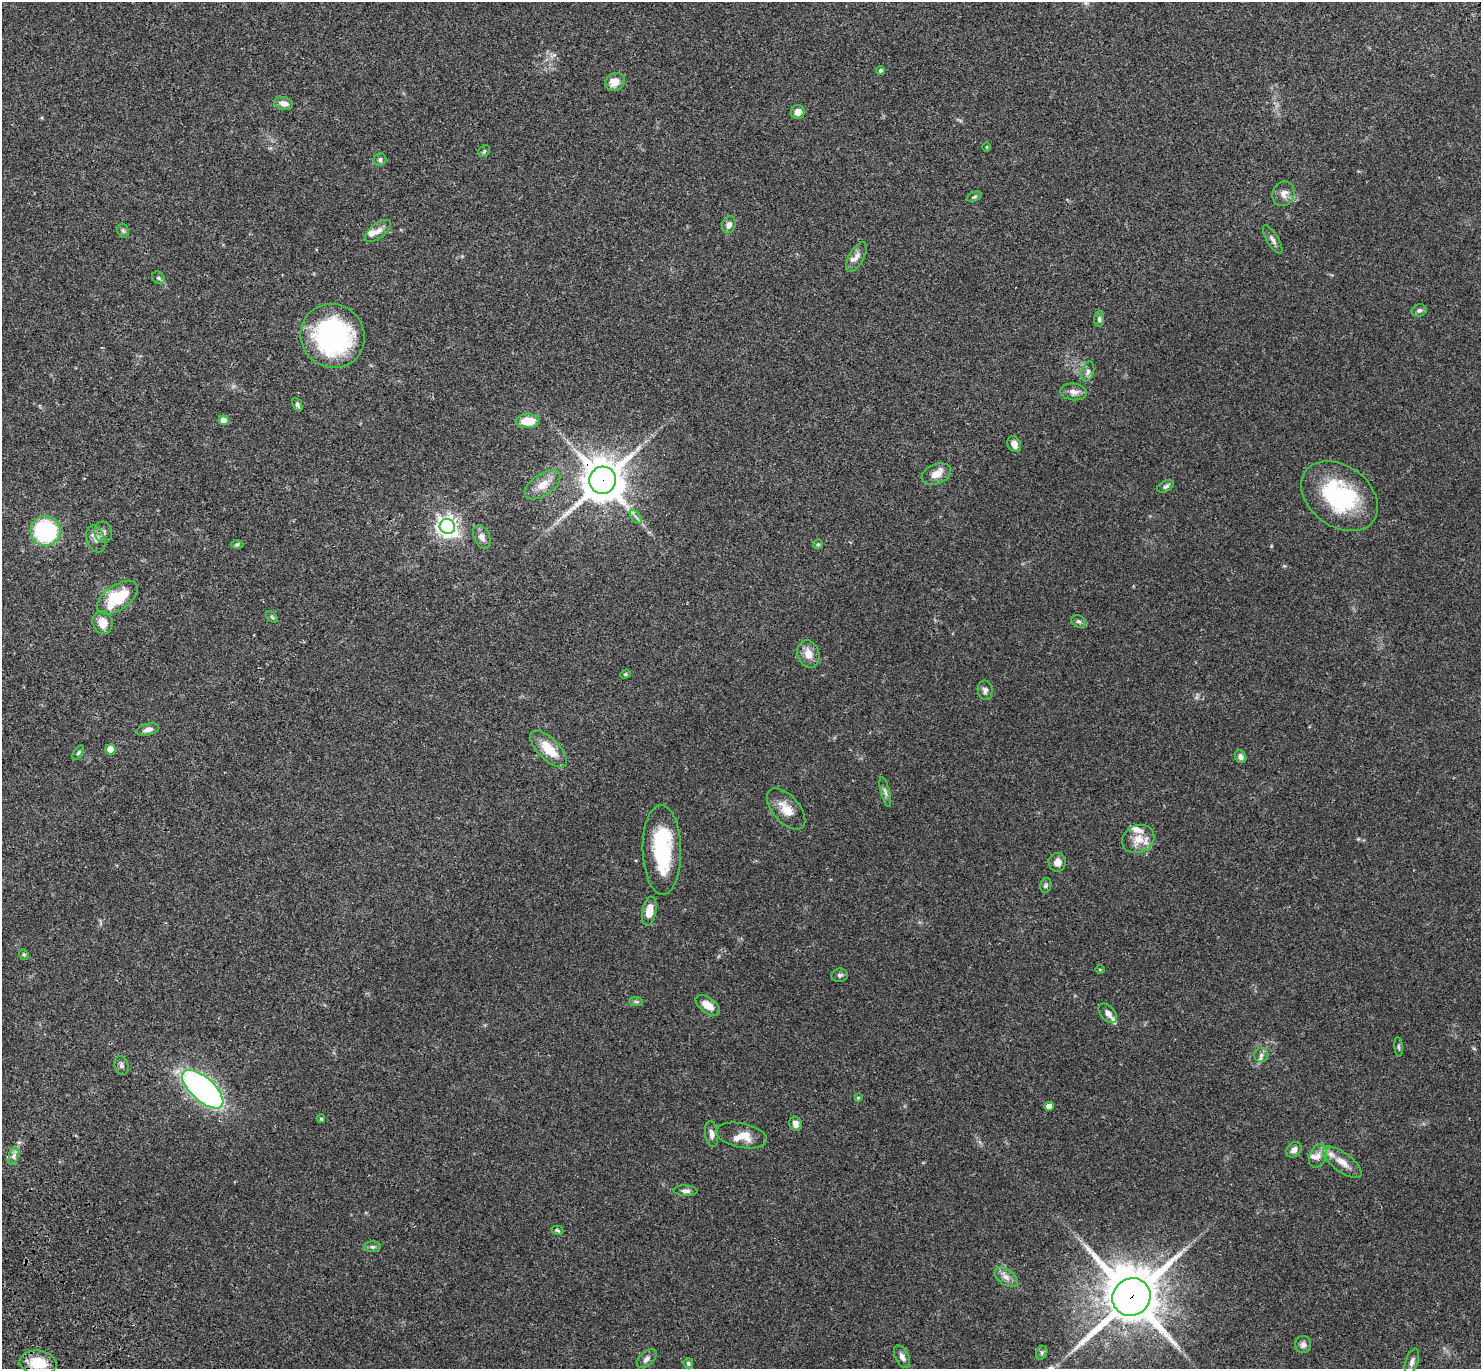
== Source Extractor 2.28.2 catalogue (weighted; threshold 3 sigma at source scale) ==
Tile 7 of 4 x 4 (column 3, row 2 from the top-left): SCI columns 3057-4535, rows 2982-4348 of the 6115 x 6103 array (HDU 1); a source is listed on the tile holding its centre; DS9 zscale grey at full resolution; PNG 1483 x 1371 px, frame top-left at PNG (2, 2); each listed source drawn as its Kron ellipse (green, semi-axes under 4 px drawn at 4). Shown black and unused: <1% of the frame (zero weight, under 3 of 4 exposures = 6% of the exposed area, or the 3 px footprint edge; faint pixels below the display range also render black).
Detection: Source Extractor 2.28.2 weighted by HDU 2 'WHT'; one run over the whole footprint, this tile lists its part. Background 0.0501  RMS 0.0056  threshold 0.0252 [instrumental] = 3 sigma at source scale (4.5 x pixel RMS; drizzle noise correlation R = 1.50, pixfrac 1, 0.05/0.05 arcsec/px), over >= 5 px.
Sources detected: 96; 8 inside a brighter listed object's ellipse — not listed separately; the other 88 listed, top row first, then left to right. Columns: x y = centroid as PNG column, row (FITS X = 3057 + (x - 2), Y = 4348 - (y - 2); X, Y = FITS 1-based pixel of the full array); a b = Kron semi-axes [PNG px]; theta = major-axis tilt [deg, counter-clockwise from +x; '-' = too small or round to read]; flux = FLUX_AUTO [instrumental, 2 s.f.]
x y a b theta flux
880 71 5 4 - 0.8
615 82 10 8 29 6
284 103 9 6 -14 3.6
798 112 7 6 - 4
987 147 5 3 - 0.41
484 151 6 5 - 0.87
380 160 6 6 - 1.4
1284 194 12 10 67 3.7
974 197 8 4 21 0.93
729 225 9 6 67 2.7
123 231 7 5 -67 1
378 231 15 7 37 3.4
1273 239 16 5 -59 2.3
856 257 16 7 61 3.3
158 278 7 5 -44 1.3
1419 310 7 6 - 1.3
1099 319 8 5 85 1.2
333 336 33 31 -43 93
1088 372 10 6 74 1.8
1074 392 13 8 -7 3.4
297 405 7 4 -65 1.2
223 420 5 5 - 4.6
528 421 12 7 1 9.6
1014 444 8 6 -61 3.6
936 474 15 10 23 5.3
603 480 14 13 - 1700
542 485 20 10 34 7.2
1166 486 9 5 26 1.3
1340 496 42 30 -36 57
636 517 8 4 -52 1.5
447 527 8 7 - 320
45 531 15 15 - 51
103 532 11 8 -79 2.7
482 537 12 7 -63 3.2
96 539 14 9 -70 3.7
818 544 5 4 - 0.74
237 545 6 4 2 0.87
117 598 23 12 35 25
272 617 7 4 -45 0.76
1079 621 8 5 -36 1.4
103 623 12 10 -72 6.5
808 654 14 10 -72 6.1
625 674 5 4 - 0.74
985 690 10 7 -81 1.9
148 730 11 6 13 2.8
110 749 5 5 - 9.6
549 749 24 10 -45 12
78 753 8 4 55 0.94
1241 757 6 5 - 2.1
885 792 15 4 -76 1.8
786 809 25 13 -49 8.3
1138 839 16 13 24 8.1
662 850 45 19 -89 43
1057 862 9 8 - 3.6
1046 885 7 5 76 1.1
649 911 15 7 79 7.1
24 954 5 4 - 0.77
1100 970 4 3 - 0.48
840 975 8 6 7 1.3
636 1002 7 4 -2 1
708 1005 14 7 -35 6.7
1108 1013 11 7 -48 2.9
1399 1047 9 4 -85 0.89
1261 1055 7 7 - 1.8
121 1065 9 7 -73 1.6
203 1089 25 12 -42 200
858 1098 4 3 - 0.58
1049 1106 5 4 - 4.3
321 1119 4 3 - 0.75
795 1124 7 6 - 2.7
712 1134 13 6 -80 2.5
741 1136 26 12 -11 8.6
1294 1150 8 6 44 2.5
14 1156 9 4 81 1.9
1318 1156 12 8 68 3.5
1342 1162 23 9 -36 6.8
686 1191 12 5 -4 1.8
557 1230 6 4 -17 0.79
372 1247 8 5 2 1.4
1006 1277 13 7 -35 3.3
1131 1297 20 18 38 2900
1303 1345 8 8 - 2.2
1042 1353 7 5 61 0.96
902 1357 12 6 -63 2.9
647 1359 12 6 44 2.1
1412 1361 13 6 71 2.3
38 1363 18 12 -7 16
688 1363 5 5 - 1.2
Overlapping masked pixels (flux is a lower limit): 2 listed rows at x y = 603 480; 1131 1297